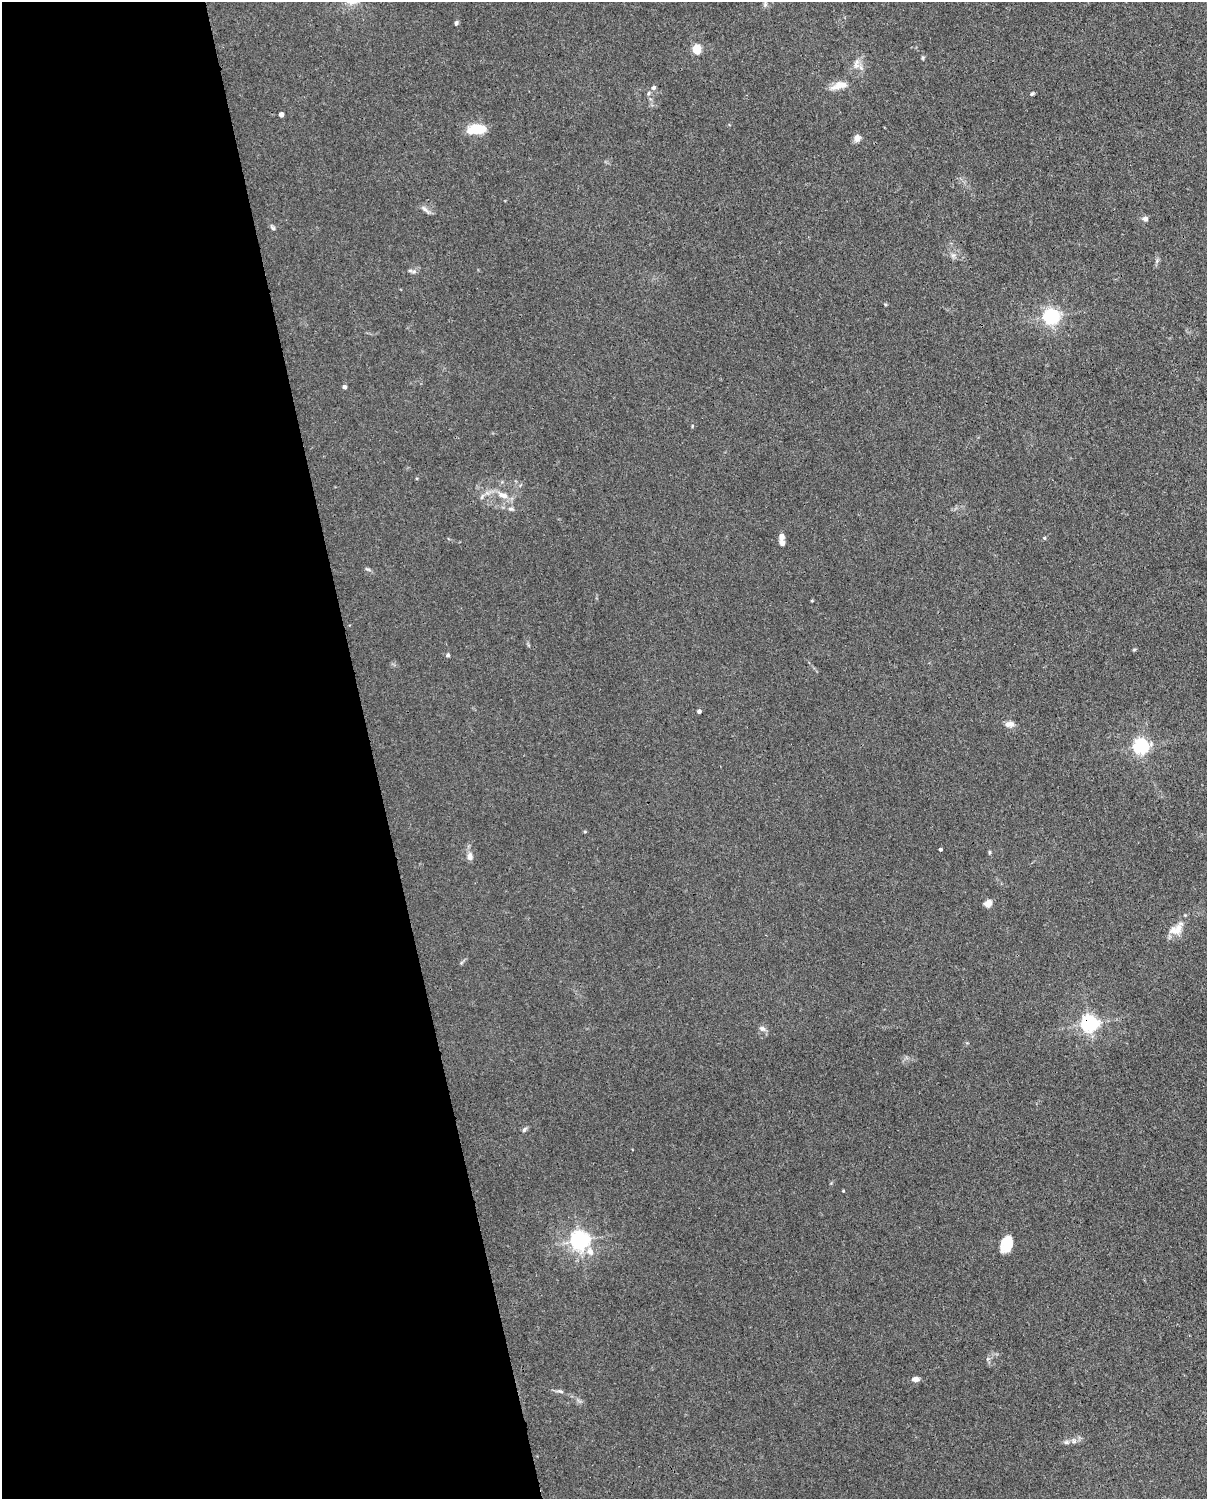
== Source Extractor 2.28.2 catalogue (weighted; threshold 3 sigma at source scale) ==
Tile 5 of 4 x 3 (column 1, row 2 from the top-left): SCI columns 92-1296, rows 1762-3258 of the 5001 x 4906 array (HDU 1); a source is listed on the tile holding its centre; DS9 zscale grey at full resolution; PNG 1209 x 1501 px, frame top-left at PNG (2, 2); no overlay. Shown black and unused: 31% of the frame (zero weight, under 3 of 4 exposures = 7% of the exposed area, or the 3 px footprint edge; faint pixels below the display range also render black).
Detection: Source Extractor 2.28.2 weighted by HDU 2 'WHT'; one run over the whole footprint, this tile lists its part. Background 0.0268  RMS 0.0028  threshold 0.0128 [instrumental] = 3 sigma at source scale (4.5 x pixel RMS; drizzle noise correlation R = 1.50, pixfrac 1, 0.05/0.05 arcsec/px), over >= 5 px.
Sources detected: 49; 1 inside a brighter object's white glare — not listed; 1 inside a brighter listed object's ellipse — not listed separately; the other 47 listed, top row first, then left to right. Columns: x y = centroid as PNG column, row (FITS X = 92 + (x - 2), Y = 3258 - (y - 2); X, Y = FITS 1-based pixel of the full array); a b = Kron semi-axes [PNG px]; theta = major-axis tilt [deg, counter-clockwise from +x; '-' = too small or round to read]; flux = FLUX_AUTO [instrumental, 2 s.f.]
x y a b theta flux
765 4 11 6 81 1
456 23 6 5 - 0.49
697 49 5 5 - 15
923 58 6 4 -90 0.32
856 64 14 6 83 1.6
839 85 23 9 14 3
654 87 6 5 - 0.69
649 93 6 3 70 0.4
1032 93 6 4 47 0.38
281 114 4 4 - 1.9
476 129 18 9 3 8
857 138 10 7 78 1.3
425 209 15 5 -42 1.1
1145 219 6 6 - 0.97
273 228 6 6 - 0.52
953 255 7 4 1 0.66
414 272 9 4 7 0.64
1051 316 6 6 - 87
344 387 4 4 - 1
503 495 16 8 -22 2.7
482 497 9 4 64 0.62
511 509 9 5 -8 0.72
781 536 9 7 -86 1.2
1044 538 5 4 - 0.31
368 569 9 3 -11 0.42
812 601 4 3 - 0.24
1134 650 6 3 20 0.29
448 655 5 4 - 0.49
699 711 4 4 - 1
1010 724 12 7 2 1.4
1141 746 6 6 - 79
940 849 3 3 - 0.5
989 852 5 3 - 0.31
470 856 9 6 -86 1.5
988 903 8 7 - 2.1
1176 930 20 13 24 3.5
1090 1024 6 6 - 110
762 1029 9 7 -15 1
524 1129 8 5 52 0.58
843 1191 3 3 - 0.24
580 1240 6 6 - 140
1008 1247 17 10 31 3.6
590 1251 11 9 -66 2.1
987 1359 6 4 71 0.4
915 1379 7 5 5 1.5
560 1391 11 4 -9 0.7
1066 1442 7 5 20 0.67
Overlapping masked pixels (flux is a lower limit): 1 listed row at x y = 1090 1024
Isophote crosses this tile's border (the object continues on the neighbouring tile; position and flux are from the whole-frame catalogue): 1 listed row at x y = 765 4